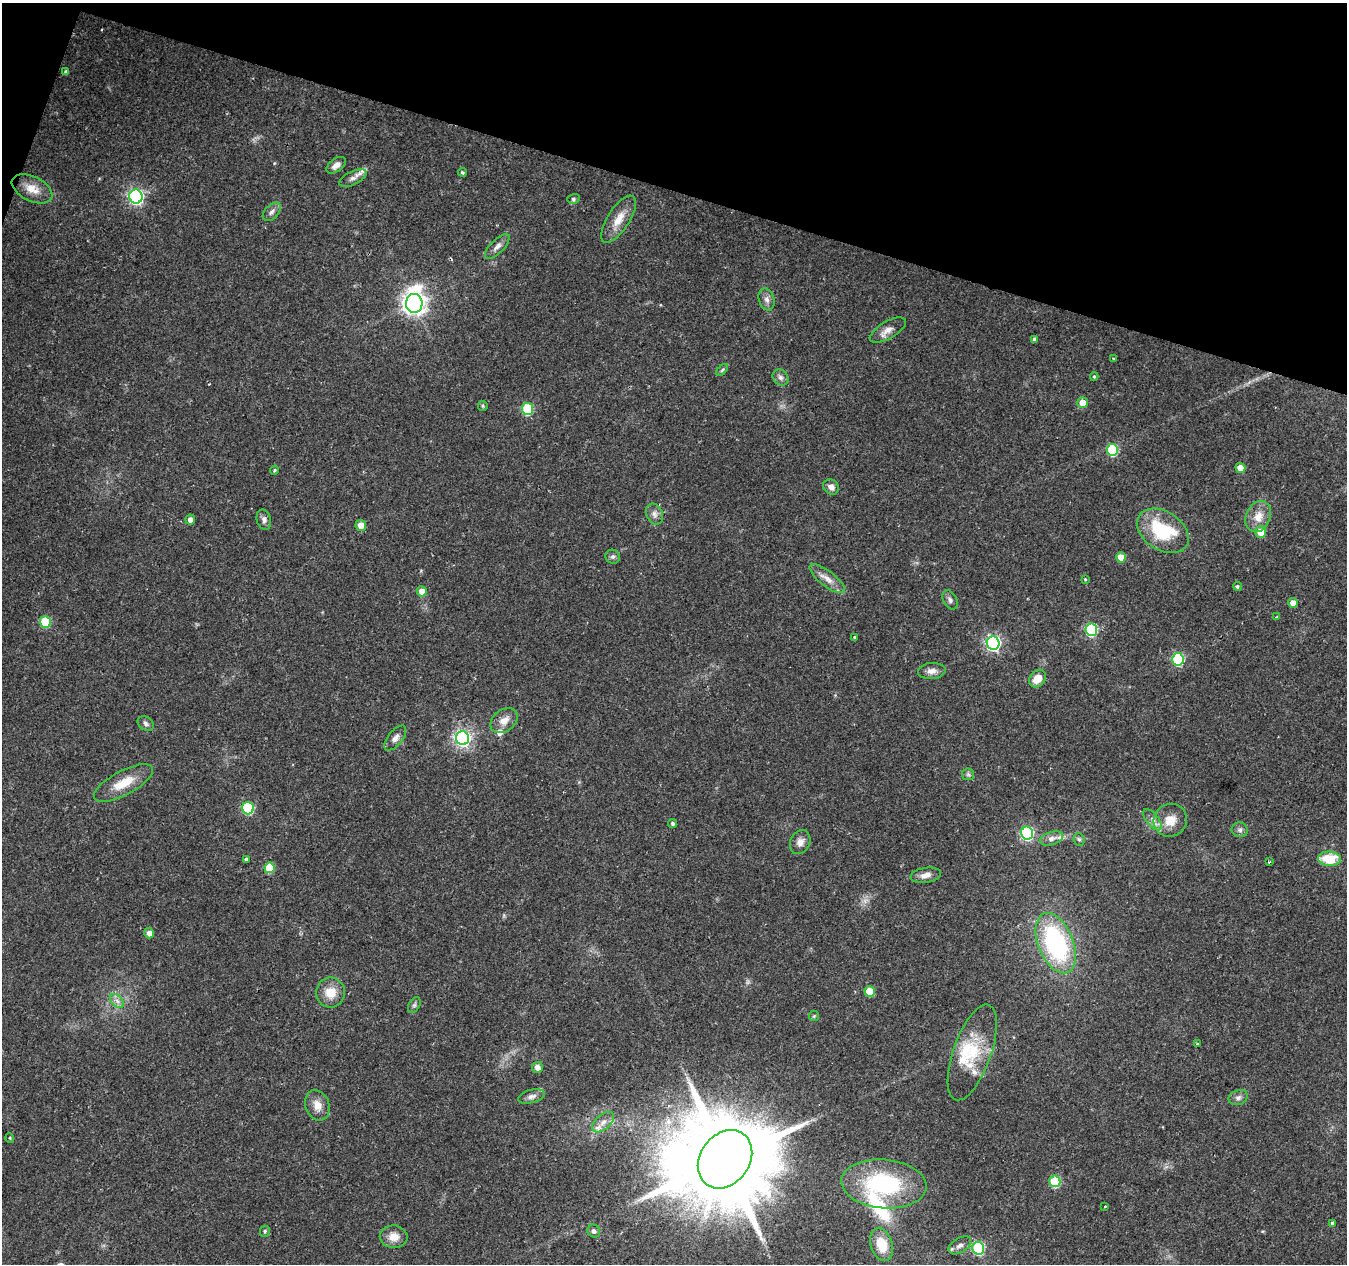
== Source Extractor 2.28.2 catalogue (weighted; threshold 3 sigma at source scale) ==
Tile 2 of 4 x 4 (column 2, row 1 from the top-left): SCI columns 1353-2697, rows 4066-5327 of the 5387 x 5542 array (HDU 1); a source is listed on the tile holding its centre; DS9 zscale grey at full resolution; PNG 1349 x 1266 px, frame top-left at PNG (2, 3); each listed source drawn as its Kron ellipse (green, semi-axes under 4 px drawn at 4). Shown black and unused: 15% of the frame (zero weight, under 2 of 3 exposures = <1% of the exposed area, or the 3 px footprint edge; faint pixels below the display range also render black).
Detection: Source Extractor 2.28.2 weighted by HDU 2 'WHT'; one run over the whole footprint, this tile lists its part. Background 0.0295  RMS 0.0033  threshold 0.015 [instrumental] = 3 sigma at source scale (4.5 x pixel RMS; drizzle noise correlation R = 1.50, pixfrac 1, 0.0396/0.0396 arcsec/px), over >= 5 px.
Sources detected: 104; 1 too faint to see at this stretch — neither listed nor drawn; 9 inside a brighter listed object's ellipse — not listed separately; the other 94 listed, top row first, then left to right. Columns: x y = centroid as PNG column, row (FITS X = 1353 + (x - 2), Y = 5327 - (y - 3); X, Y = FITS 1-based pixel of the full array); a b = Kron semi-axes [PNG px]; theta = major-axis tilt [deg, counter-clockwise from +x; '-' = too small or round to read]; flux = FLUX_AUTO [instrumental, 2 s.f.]
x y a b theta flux
66 72 4 4 - 0.81
336 165 11 6 36 2
462 172 4 4 - 0.59
353 178 15 6 26 1.9
32 189 22 12 -26 5.3
136 197 7 6 - 92
573 199 6 5 - 0.62
272 212 11 6 47 1.5
619 219 27 11 57 5.2
497 247 16 6 45 1.9
767 299 11 7 -72 1.6
414 303 9 8 - 270
888 330 20 8 30 2.7
1034 339 4 3 - 1.9
1114 359 3 3 - 0.98
722 370 7 4 45 0.58
780 377 9 7 -45 1.3
1094 377 4 3 - 0.43
1082 403 5 5 - 5.4
483 406 5 4 - 0.44
527 409 6 5 - 23
1113 450 6 5 - 25
1240 468 5 4 - 4.2
274 470 5 3 - 0.37
831 487 8 7 - 1.7
654 514 11 8 -67 1.7
1258 517 16 12 65 4.7
190 519 5 5 - 2.2
264 520 10 7 -76 1.4
361 526 5 5 - 3.7
1163 531 28 19 -33 19
1261 532 6 5 - 5
613 557 7 6 - 0.92
1121 557 5 4 - 4.4
827 579 21 7 -38 3.1
1085 579 4 3 - 0.28
1237 586 4 4 - 0.57
422 591 5 5 - 3.6
950 600 10 6 -61 1.1
1293 603 5 4 - 3.4
1277 617 3 3 - 0.39
45 622 6 5 - 15
1091 630 6 6 - 39
854 637 3 3 - 0.38
993 643 7 6 - 84
1178 659 6 6 - 36
932 671 14 8 3 2.1
1037 679 10 7 48 4.7
504 721 15 10 37 3.3
146 724 9 6 -36 0.96
395 738 15 7 51 1.9
463 738 7 6 - 110
968 774 6 6 - 0.69
123 783 33 12 28 7.7
248 808 6 6 - 32
1152 820 13 6 -52 1.8
1170 820 17 16 - 5.4
673 823 4 4 - 0.7
1240 830 8 7 - 1
1027 833 6 6 - 48
1051 838 12 6 17 1.8
1079 839 6 5 - 0.73
800 842 12 9 65 2.3
246 859 3 3 - 1.4
1329 859 11 7 -2 10
1269 862 3 3 - 0.33
269 868 5 5 - 11
926 875 15 7 9 2.4
149 933 5 5 - 2
1056 943 32 17 -67 52
870 991 5 5 - 9.8
331 993 15 14 - 5.8
117 1001 8 5 -45 1.3
414 1005 8 5 60 0.8
814 1016 5 5 - 0.45
1198 1044 3 3 - 1.8
972 1052 50 19 70 15
537 1067 5 5 - 2.3
531 1096 13 6 14 1.6
1238 1098 10 7 21 1.2
317 1105 15 12 -69 3.8
603 1122 13 7 41 2.3
10 1138 5 3 - 0.26
725 1159 31 24 54 8100
1055 1181 6 5 - 22
884 1184 43 24 -5 35
1105 1207 3 2 - 0.46
1332 1223 4 3 - 0.61
265 1231 5 5 - 0.61
594 1231 7 6 - 1
394 1237 14 11 -1 3.8
882 1245 17 11 -71 8
960 1245 12 7 33 2
978 1248 6 6 - 38